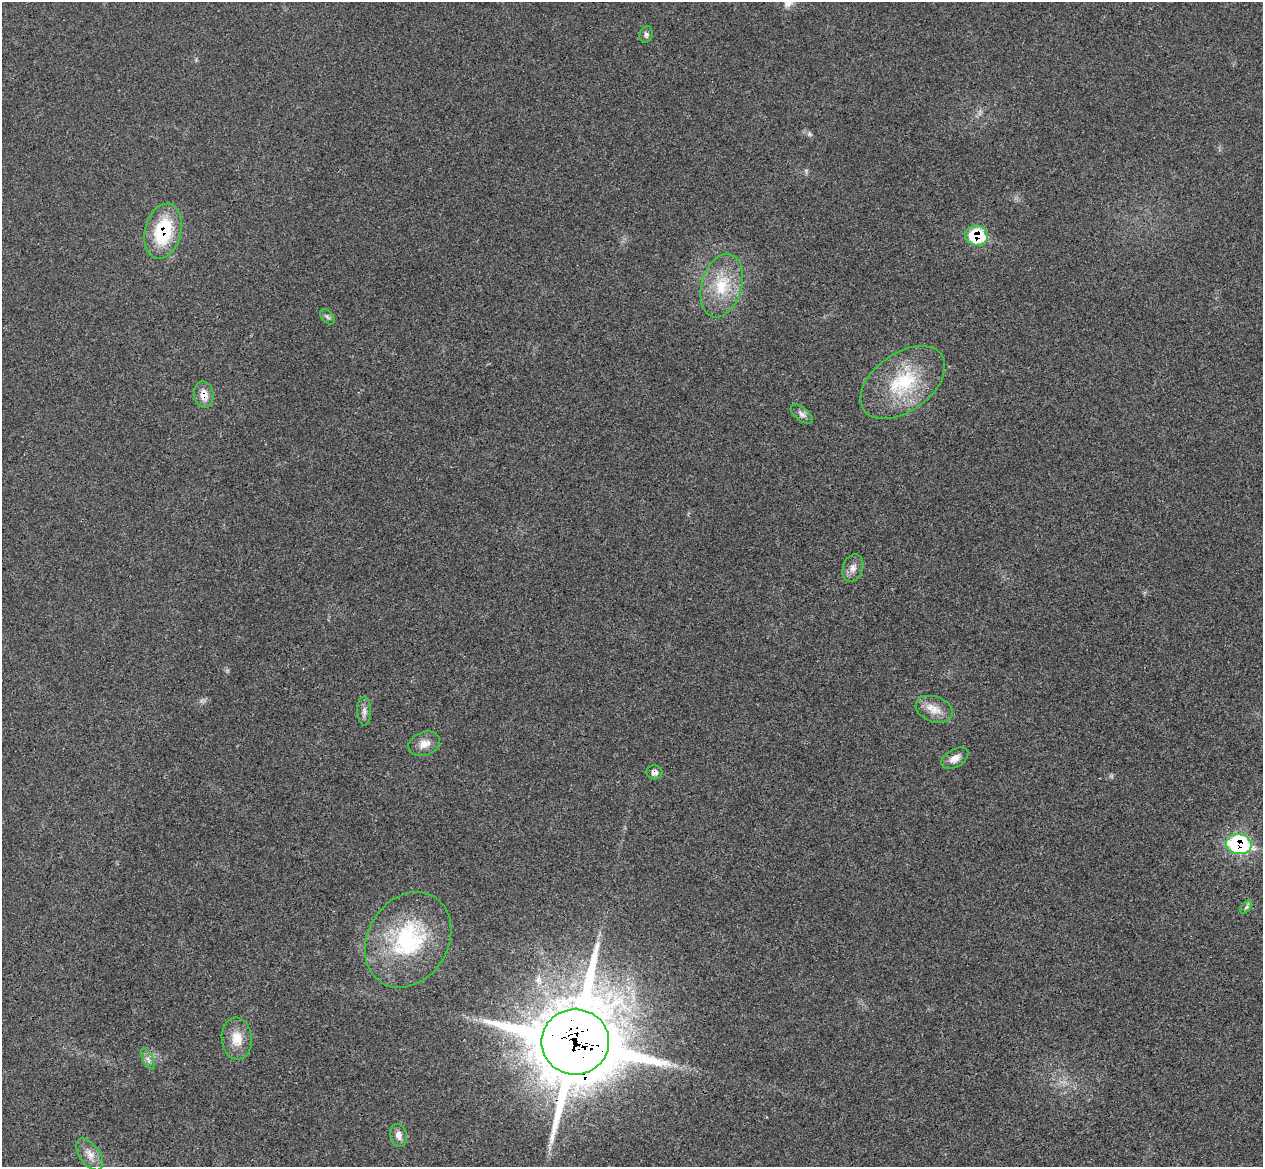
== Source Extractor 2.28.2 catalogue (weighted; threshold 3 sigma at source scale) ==
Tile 7 of 4 x 4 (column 3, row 2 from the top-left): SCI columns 2542-3802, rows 2632-3796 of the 5084 x 5145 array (HDU 1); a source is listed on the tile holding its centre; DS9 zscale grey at full resolution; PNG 1265 x 1169 px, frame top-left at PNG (2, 2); each listed source drawn as its Kron ellipse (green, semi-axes under 4 px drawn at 4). Shown black and unused: <1% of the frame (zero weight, under 3 of 4 exposures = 6% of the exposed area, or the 3 px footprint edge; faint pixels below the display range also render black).
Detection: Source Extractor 2.28.2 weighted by HDU 2 'WHT'; one run over the whole footprint, this tile lists its part. Background 0.0253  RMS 0.0061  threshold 0.0274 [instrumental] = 3 sigma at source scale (4.5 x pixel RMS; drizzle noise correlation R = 1.50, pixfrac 1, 0.05/0.05 arcsec/px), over >= 5 px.
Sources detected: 23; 1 too faint to see at this stretch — neither listed nor drawn; the other 22 listed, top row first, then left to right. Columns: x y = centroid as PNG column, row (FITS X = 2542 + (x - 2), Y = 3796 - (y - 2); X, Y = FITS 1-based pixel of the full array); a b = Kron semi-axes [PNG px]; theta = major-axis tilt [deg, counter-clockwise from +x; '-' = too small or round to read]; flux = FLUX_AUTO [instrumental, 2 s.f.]
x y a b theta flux
646 34 8 6 74 1.8
163 231 28 18 76 39
976 235 11 10 - 32
722 286 32 20 74 25
327 317 9 5 -50 1.6
903 382 48 29 36 44
204 395 13 9 -82 6.7
802 414 13 6 -38 2.6
853 568 14 10 71 4.3
934 709 19 12 -19 8
364 711 14 7 -88 3
424 744 16 11 20 6.1
955 758 15 8 31 4.7
654 772 8 7 - 2.7
1239 844 13 10 -10 78
1246 907 8 4 52 1.4
408 940 50 40 59 67
237 1038 21 15 -84 11
575 1042 34 32 0 6300
148 1059 11 5 -63 2.4
399 1135 11 8 -76 4
90 1154 18 10 -54 6.1
Overlapping masked pixels (flux is a lower limit): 6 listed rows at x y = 163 231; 976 235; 204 395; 654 772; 1239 844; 575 1042